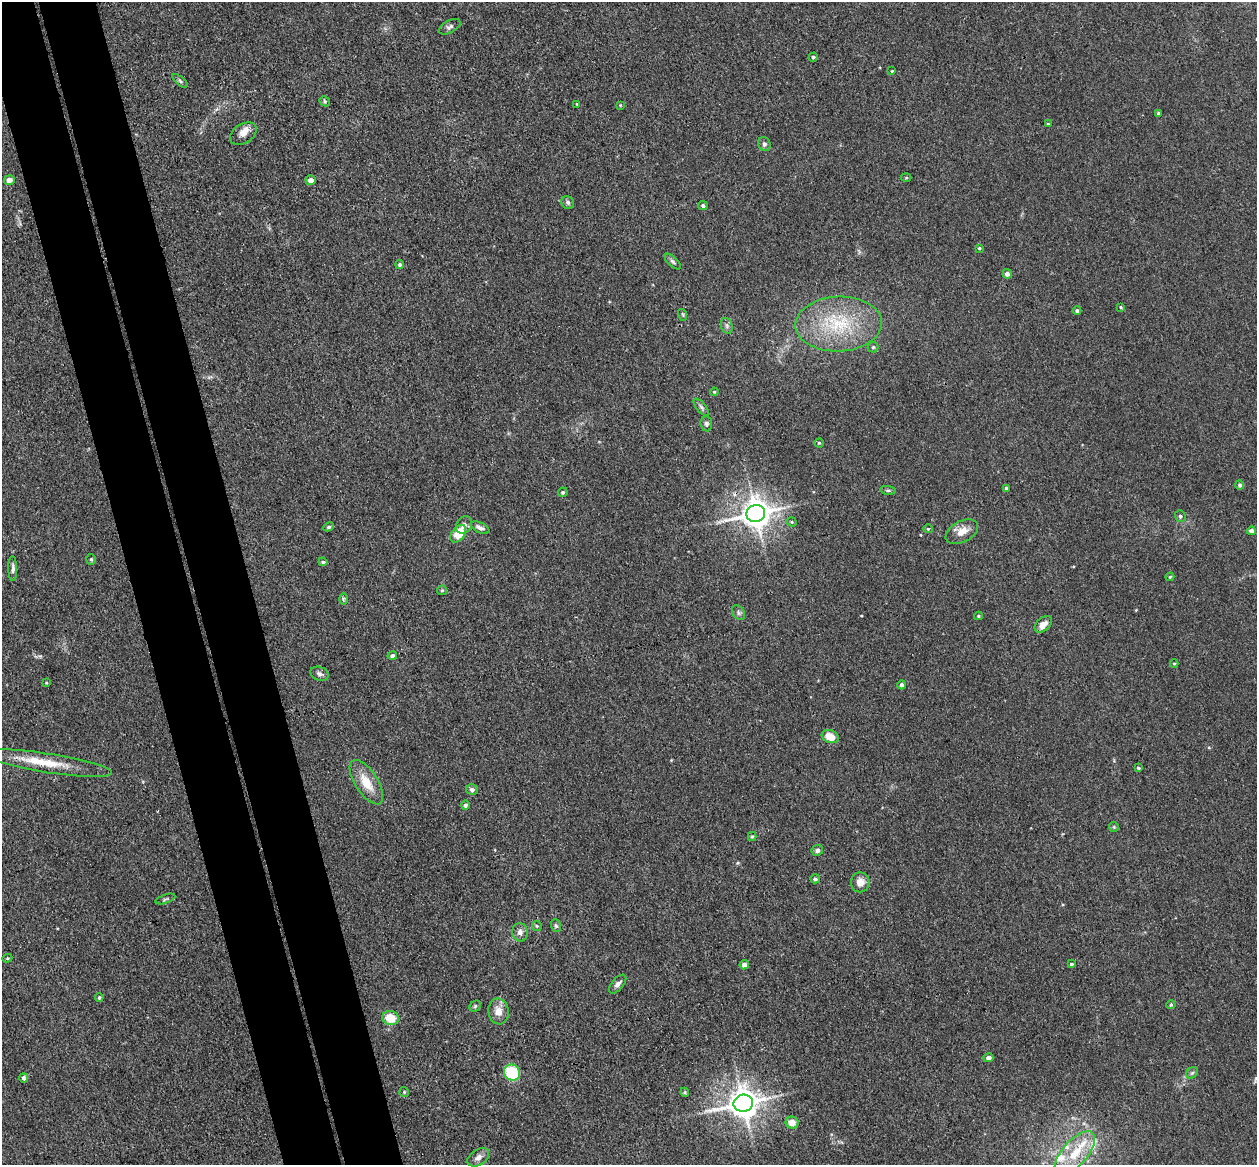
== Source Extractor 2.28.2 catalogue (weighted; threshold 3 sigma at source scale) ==
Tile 11 of 4 x 4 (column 3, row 3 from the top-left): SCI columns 2569-3823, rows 1318-2480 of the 5135 x 5078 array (HDU 1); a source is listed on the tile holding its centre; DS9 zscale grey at full resolution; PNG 1259 x 1167 px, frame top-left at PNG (2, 2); each listed source drawn as its Kron ellipse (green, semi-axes under 4 px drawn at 4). Shown black and unused: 9% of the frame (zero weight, under 3 of 4 exposures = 6% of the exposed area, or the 3 px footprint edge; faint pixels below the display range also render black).
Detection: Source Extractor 2.28.2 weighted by HDU 2 'WHT'; one run over the whole footprint, this tile lists its part. Background 0.0396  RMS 0.0045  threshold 0.0201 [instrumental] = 3 sigma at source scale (4.5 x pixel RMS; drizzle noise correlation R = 1.50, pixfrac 1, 0.05/0.05 arcsec/px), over >= 5 px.
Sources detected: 97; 5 inside a brighter listed object's ellipse — not listed separately; the other 92 listed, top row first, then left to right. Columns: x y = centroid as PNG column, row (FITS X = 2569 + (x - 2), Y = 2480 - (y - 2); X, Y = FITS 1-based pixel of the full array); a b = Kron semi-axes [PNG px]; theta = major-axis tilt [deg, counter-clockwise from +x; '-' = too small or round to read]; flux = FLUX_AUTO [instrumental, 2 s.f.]
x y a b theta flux
450 27 12 6 28 1.4
813 57 4 4 - 0.67
892 71 3 3 - 0.4
180 81 9 4 -40 0.93
325 101 6 4 -47 0.58
577 104 3 3 - 0.43
620 105 3 3 - 0.34
1158 113 4 3 - 0.57
1048 124 4 4 - 0.49
243 134 14 9 32 3.5
764 144 7 6 - 1.2
906 178 5 3 - 0.44
9 180 5 5 - 2.8
311 180 5 5 - 2.5
568 203 7 6 - 1
703 206 5 4 - 1
979 248 4 3 - 0.48
673 262 10 4 -43 1
400 264 4 4 - 0.92
1007 274 5 4 - 1.5
1121 307 4 3 - 0.51
1077 311 4 4 - 0.98
683 315 6 4 -72 0.58
839 324 43 27 2 32
727 326 8 5 -73 1.1
873 347 5 5 - 0.67
714 392 4 3 - 0.44
701 407 10 4 -51 1.2
706 424 7 6 - 1.1
819 443 4 4 - 0.57
1240 485 4 4 - 1
1006 488 4 3 - 0.72
888 490 8 4 -8 0.79
563 492 5 4 - 0.77
756 513 9 8 - 660
1180 516 6 5 - 0.96
792 522 5 4 - 0.51
464 525 9 7 53 1.9
329 527 5 4 - 0.73
480 528 10 5 -24 1.9
928 529 4 4 - 0.44
1251 531 4 4 - 1.4
962 532 17 10 28 5.1
458 534 10 6 53 11
91 559 5 4 - 0.69
323 562 4 3 - 0.91
13 568 12 4 -89 1.4
1170 577 4 3 - 0.45
442 590 5 5 - 0.62
343 599 6 4 -90 0.6
738 613 8 5 -58 1.2
978 616 4 4 - 0.52
1043 624 10 6 42 4
392 656 5 4 - 1.2
1174 663 4 3 - 0.41
319 674 9 6 -20 1.5
46 683 3 3 - 0.4
902 685 4 4 - 1.1
830 737 9 6 -20 6.2
48 763 65 9 -9 13
1138 768 4 3 - 0.71
366 782 25 11 -57 9.2
472 789 6 5 - 1.2
465 805 5 4 - 1.3
1114 827 5 4 - 0.57
752 836 4 4 - 0.69
817 850 6 5 - 1.3
815 879 5 4 - 0.93
860 882 10 9 - 3.5
165 899 10 3 20 0.68
537 926 5 4 - 0.62
556 926 6 5 - 0.82
520 932 9 7 -80 2.2
7 958 5 4 - 0.47
1071 964 4 3 - 0.68
744 965 4 4 - 2.5
618 984 11 5 49 1.6
99 997 4 3 - 0.53
1171 1005 4 4 - 0.52
475 1006 6 5 - 0.7
498 1011 13 10 -82 4.6
390 1018 8 7 - 8.4
988 1058 5 4 - 1.8
512 1073 8 7 - 25
1192 1073 6 5 - 0.85
24 1078 4 4 - 1.5
404 1092 5 4 - 0.61
685 1092 4 4 - 0.56
743 1103 10 8 13 710
792 1122 6 6 - 4.8
1075 1153 27 12 49 15
478 1157 12 7 33 2.2
Overlapping masked pixels (flux is a lower limit): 1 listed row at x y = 756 513